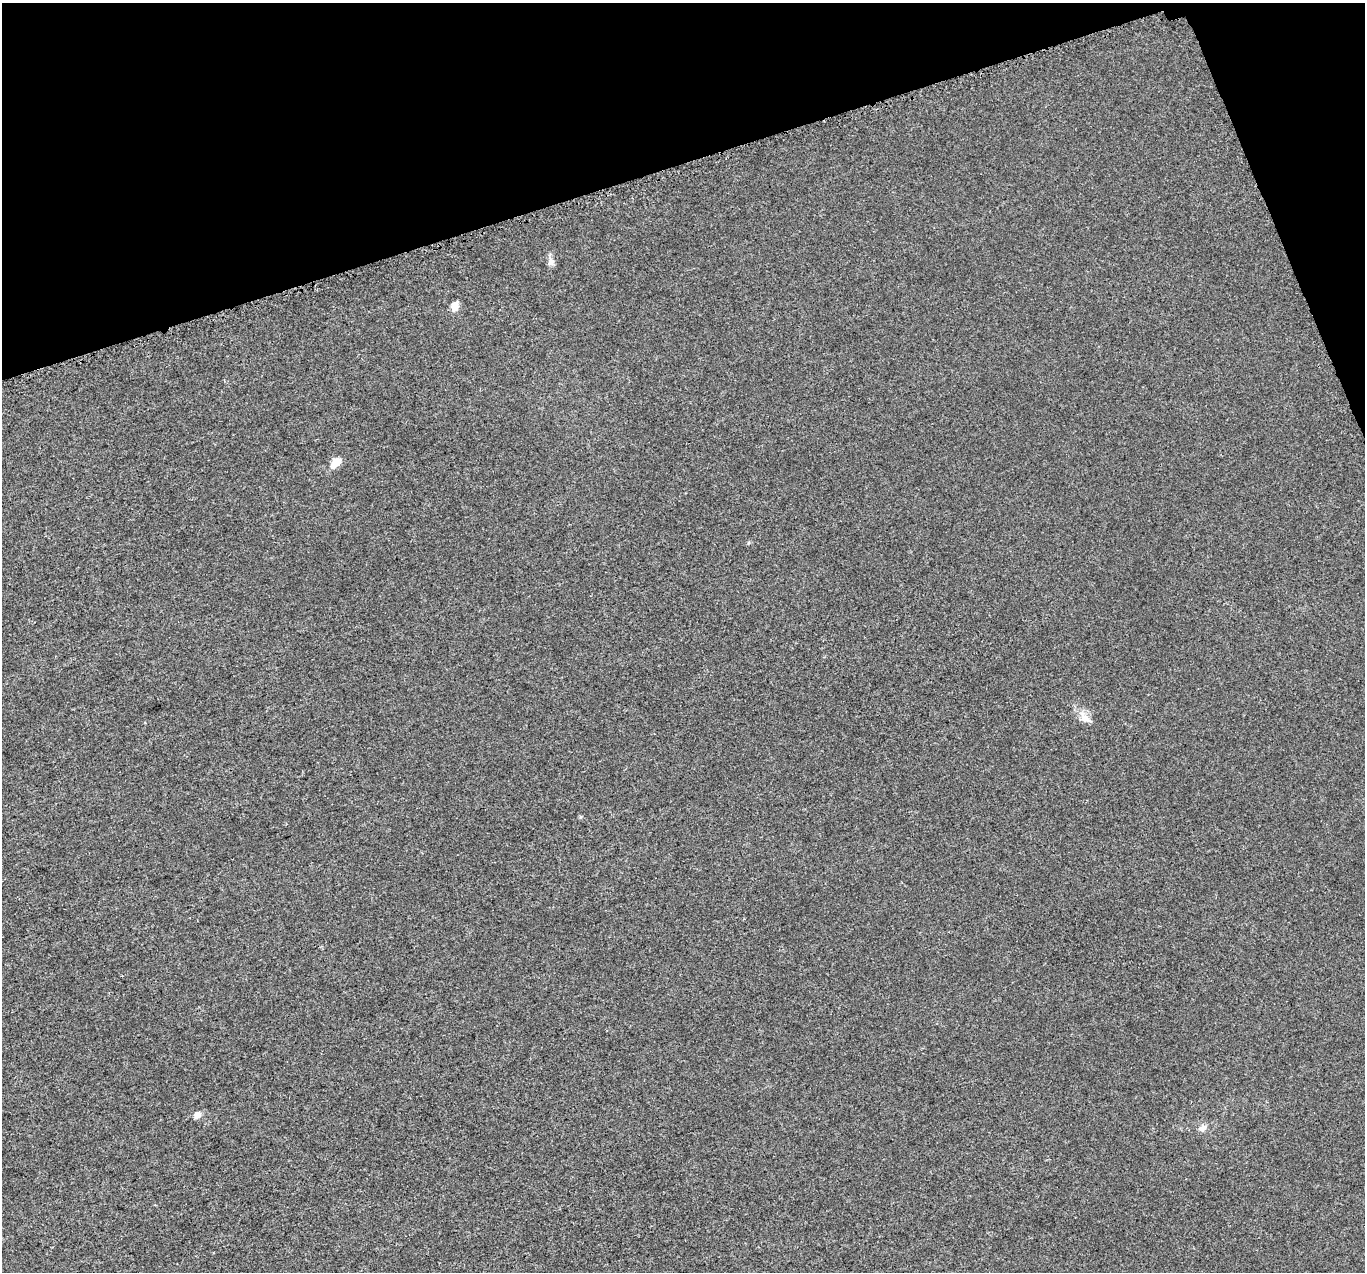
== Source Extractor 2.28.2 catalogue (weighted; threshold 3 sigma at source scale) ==
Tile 3 of 4 x 4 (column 3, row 1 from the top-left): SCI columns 2754-4116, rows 3920-5189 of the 5529 x 5347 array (HDU 1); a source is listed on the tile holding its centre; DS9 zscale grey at full resolution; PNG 1367 x 1274 px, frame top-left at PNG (2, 3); no overlay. Shown black and unused: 15% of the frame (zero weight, under 3 of 5 exposures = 3% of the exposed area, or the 3 px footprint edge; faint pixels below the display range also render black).
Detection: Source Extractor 2.28.2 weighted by HDU 2 'WHT'; one run over the whole footprint, this tile lists its part. Background 1.91e-04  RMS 0.0015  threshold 0.00656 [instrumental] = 3 sigma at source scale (4.5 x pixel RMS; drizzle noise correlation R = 1.50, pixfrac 1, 0.0396/0.0396 arcsec/px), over >= 5 px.
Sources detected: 7; all 7 listed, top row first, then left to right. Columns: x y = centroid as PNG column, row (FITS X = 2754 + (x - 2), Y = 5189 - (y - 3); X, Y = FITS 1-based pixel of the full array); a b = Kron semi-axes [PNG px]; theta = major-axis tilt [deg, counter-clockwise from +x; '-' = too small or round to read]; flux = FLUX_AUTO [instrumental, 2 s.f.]
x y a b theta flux
551 262 11 8 88 0.75
455 306 6 5 - 3.1
335 463 11 7 49 2.1
748 543 6 3 71 0.17
1085 718 22 11 -43 1.5
197 1115 6 5 - 1.3
1202 1128 12 8 21 0.77